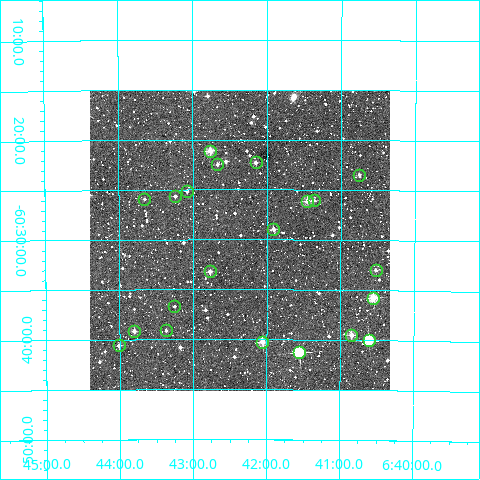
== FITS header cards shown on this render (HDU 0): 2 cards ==
NAXIS1  =                  300
NAXIS2  =                  300

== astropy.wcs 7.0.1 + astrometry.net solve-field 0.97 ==
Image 300 x 300 px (HDU 0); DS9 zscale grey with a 90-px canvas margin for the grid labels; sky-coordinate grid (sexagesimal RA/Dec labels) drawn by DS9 from the SOLVED WCS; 21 Tycho-2 reference stars matched to detected sources circled (green)
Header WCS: RA---TAN/DEC--TAN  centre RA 06:42:22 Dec -60:30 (100.59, -60.50 deg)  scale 6 arcsec/px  FOV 30.0' x 30.0'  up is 0 deg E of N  parity normal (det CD < 0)
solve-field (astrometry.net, Tycho-2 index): VERIFIED the header's WCS against the Tycho-2 star catalogue (21 matches, 0 conflicts) and refined it, rather than solving blind
Solved WCS: RA---TAN-SIP/DEC--TAN-SIP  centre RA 06:42:22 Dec -60:30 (100.59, -60.50 deg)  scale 6 arcsec/px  FOV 30.0' x 30.0'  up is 0 deg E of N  parity normal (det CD < 0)
The solver's refit moves the header's centre by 1.3 arcsec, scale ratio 0.9999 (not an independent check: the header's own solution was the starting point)
Tycho-2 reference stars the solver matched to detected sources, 21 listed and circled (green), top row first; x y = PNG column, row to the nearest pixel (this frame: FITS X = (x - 90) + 1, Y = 300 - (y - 91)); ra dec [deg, ICRS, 3 dp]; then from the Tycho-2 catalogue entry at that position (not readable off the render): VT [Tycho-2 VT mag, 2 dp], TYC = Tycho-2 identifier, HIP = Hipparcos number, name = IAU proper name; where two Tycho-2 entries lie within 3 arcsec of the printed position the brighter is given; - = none
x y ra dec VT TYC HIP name
210 151 100.691 -60.352 10.05 8895-1543-1 - -
256 162 100.538 -60.372 11.30 8895-1301-1 - -
217 164 100.668 -60.375 11.47 8895-1369-1 - -
359 175 100.188 -60.391 11.44 8895-982-1 - -
187 191 100.770 -60.419 12.15 8895-1417-1 - -
175 196 100.810 -60.427 11.81 8895-1523-1 - -
144 199 100.914 -60.432 12.35 8895-1561-1 - -
314 200 100.342 -60.434 11.75 8895-1036-1 - -
307 201 100.363 -60.436 10.42 8895-247-1 - -
273 229 100.477 -60.483 11.01 8895-879-1 - -
376 270 100.131 -60.549 11.45 8895-665-1 - -
210 271 100.693 -60.553 10.94 8895-1663-1 - -
373 298 100.138 -60.596 9.51 8895-751-1 - -
174 306 100.813 -60.611 12.74 8895-1424-1 - -
166 330 100.842 -60.651 12.27 8895-1972-1 - -
134 331 100.950 -60.652 11.20 8895-1306-1 - -
351 335 100.212 -60.659 10.13 8895-343-1 - -
369 340 100.151 -60.666 8.91 8895-289-1 - -
262 342 100.514 -60.670 10.17 8895-1196-1 - -
119 345 101.003 -60.676 10.97 8895-1402-1 - -
299 352 100.388 -60.688 8.48 8895-1003-1 32038 -